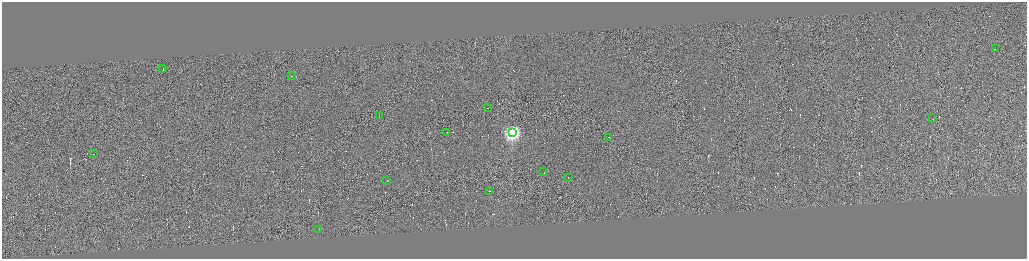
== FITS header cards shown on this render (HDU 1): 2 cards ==
NAXIS1  =                 4100
NAXIS2  =                 1026

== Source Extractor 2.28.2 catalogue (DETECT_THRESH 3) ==
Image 4100 x 1026 px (HDU 1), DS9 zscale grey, zoomed out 1/4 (1 PNG px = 4 x 4 image px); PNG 1029 x 261 px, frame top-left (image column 3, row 1026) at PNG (2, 2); each listed source drawn as its Kron ellipse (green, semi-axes under 4 px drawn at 4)
Background 0.0888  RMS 4.2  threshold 12.5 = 3 sigma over >= 5 px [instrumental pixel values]
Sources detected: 402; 386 cannot appear on this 1/4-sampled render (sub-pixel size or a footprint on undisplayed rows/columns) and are neither listed nor drawn; the other 16 listed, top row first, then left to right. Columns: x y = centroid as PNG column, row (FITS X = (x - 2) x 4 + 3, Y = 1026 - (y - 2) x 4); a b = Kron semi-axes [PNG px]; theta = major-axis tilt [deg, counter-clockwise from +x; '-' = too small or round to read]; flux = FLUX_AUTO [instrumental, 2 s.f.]
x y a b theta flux
995 49 2 1 - 34000
163 68 2 1 - 27000
163 70 2 1 - 23000
292 76 2 1 - 9900
488 108 2 1 - 11000
379 116 2 1 - 17000
933 119 2 1 - 21000
447 132 2 1 - 18000
512 133 4 4 - 660000
609 137 2 1 - 16000
93 154 2 1 - 25000
544 172 2 1 - 29000
568 178 2 1 - 22000
387 181 2 1 - 21000
490 191 3 1 - 17000
319 229 2 1 - 7100
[386 sub-pixel or undisplayed-footprint detections neither listed nor drawn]